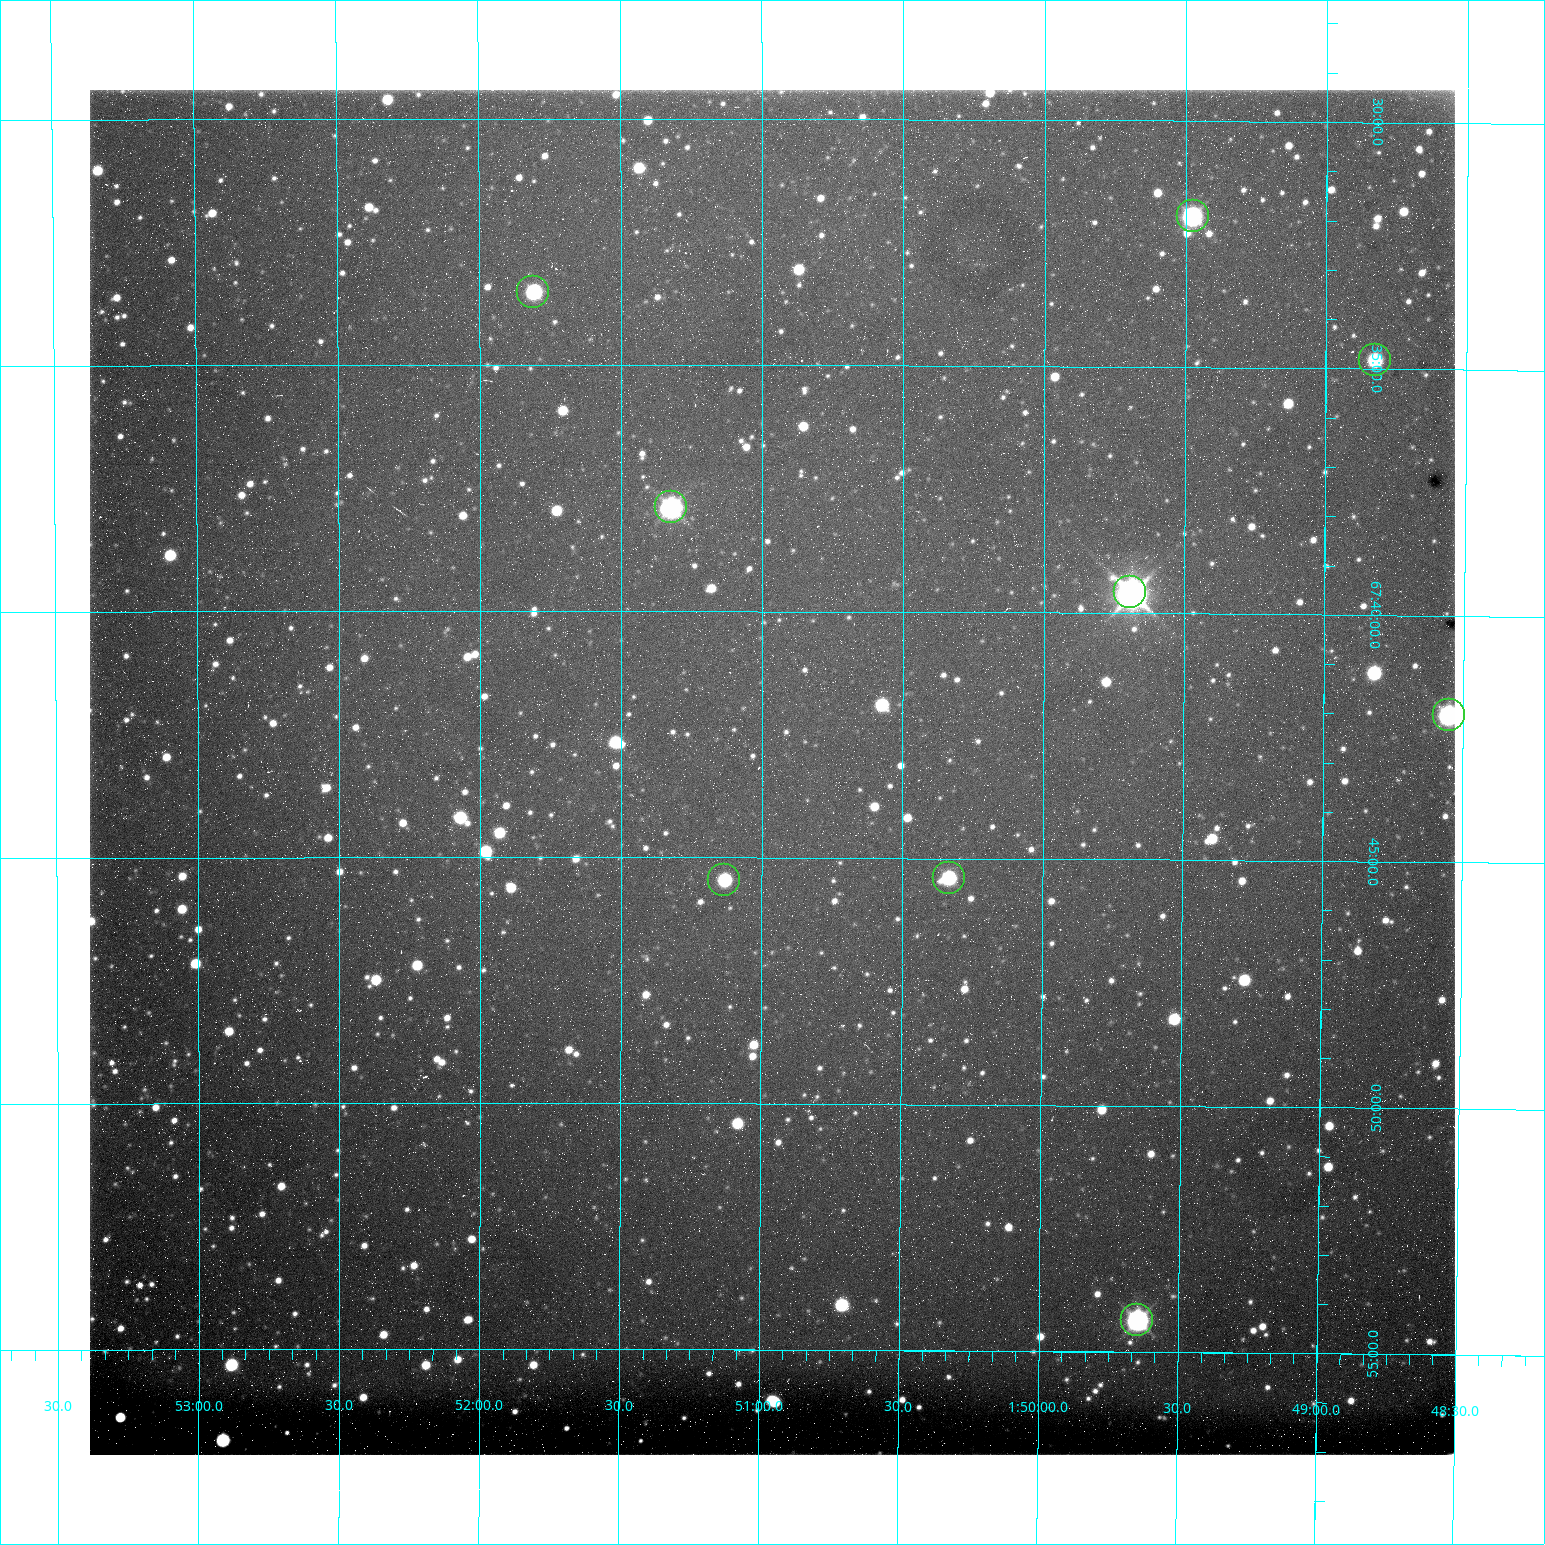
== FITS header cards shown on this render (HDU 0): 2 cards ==
NAXIS1  =                 1365 /fastest changing axis
NAXIS2  =                 1365 /next to fastest changing axis

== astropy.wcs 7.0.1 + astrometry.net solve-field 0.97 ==
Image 1365 x 1365 px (HDU 0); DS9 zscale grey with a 90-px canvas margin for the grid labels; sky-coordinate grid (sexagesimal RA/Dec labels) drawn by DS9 from the SOLVED WCS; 9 Tycho-2 reference stars matched to detected sources circled (green)
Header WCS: RA---TAN/DEC--TAN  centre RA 01:50:58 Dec +67:43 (27.74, +67.72 deg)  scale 1.22 arcsec/px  FOV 27.7' x 27.8'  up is +180 deg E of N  parity flipped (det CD > 0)
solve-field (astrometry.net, Tycho-2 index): VERIFIED the header's WCS against the Tycho-2 star catalogue (9 matches, 0 conflicts) and refined it, rather than solving blind
Solved WCS: RA---TAN-SIP/DEC--TAN-SIP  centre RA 01:50:58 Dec +67:43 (27.74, +67.72 deg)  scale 1.21 arcsec/px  FOV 27.6' x 27.7'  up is +180 deg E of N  parity flipped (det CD > 0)
The solver's refit moves the header's centre by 0.36 arcsec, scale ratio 0.9956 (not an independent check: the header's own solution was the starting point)
Tycho-2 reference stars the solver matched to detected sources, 9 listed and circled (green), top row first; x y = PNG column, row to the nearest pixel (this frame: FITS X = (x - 90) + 1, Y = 1365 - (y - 90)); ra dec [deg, ICRS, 3 dp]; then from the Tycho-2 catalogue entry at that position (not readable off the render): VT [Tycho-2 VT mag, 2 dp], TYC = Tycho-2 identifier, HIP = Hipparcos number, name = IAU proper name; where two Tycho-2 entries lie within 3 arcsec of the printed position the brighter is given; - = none
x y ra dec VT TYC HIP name
1193 216 27.369 +67.532 10.15 4310-718-1 - -
533 292 27.952 +67.559 11.39 4310-426-1 - -
1375 360 27.206 +67.580 11.67 4310-651-1 - -
671 507 27.831 +67.631 9.77 4310-576-1 8630 -
1130 592 27.423 +67.660 8.23 4310-882-1 8506 -
1449 715 27.138 +67.700 10.22 4310-786-1 - -
949 878 27.583 +67.757 11.36 4310-210-1 - -
724 880 27.783 +67.758 12.12 4310-680-1 - -
1137 1320 27.412 +67.906 9.68 4310-468-1 - -